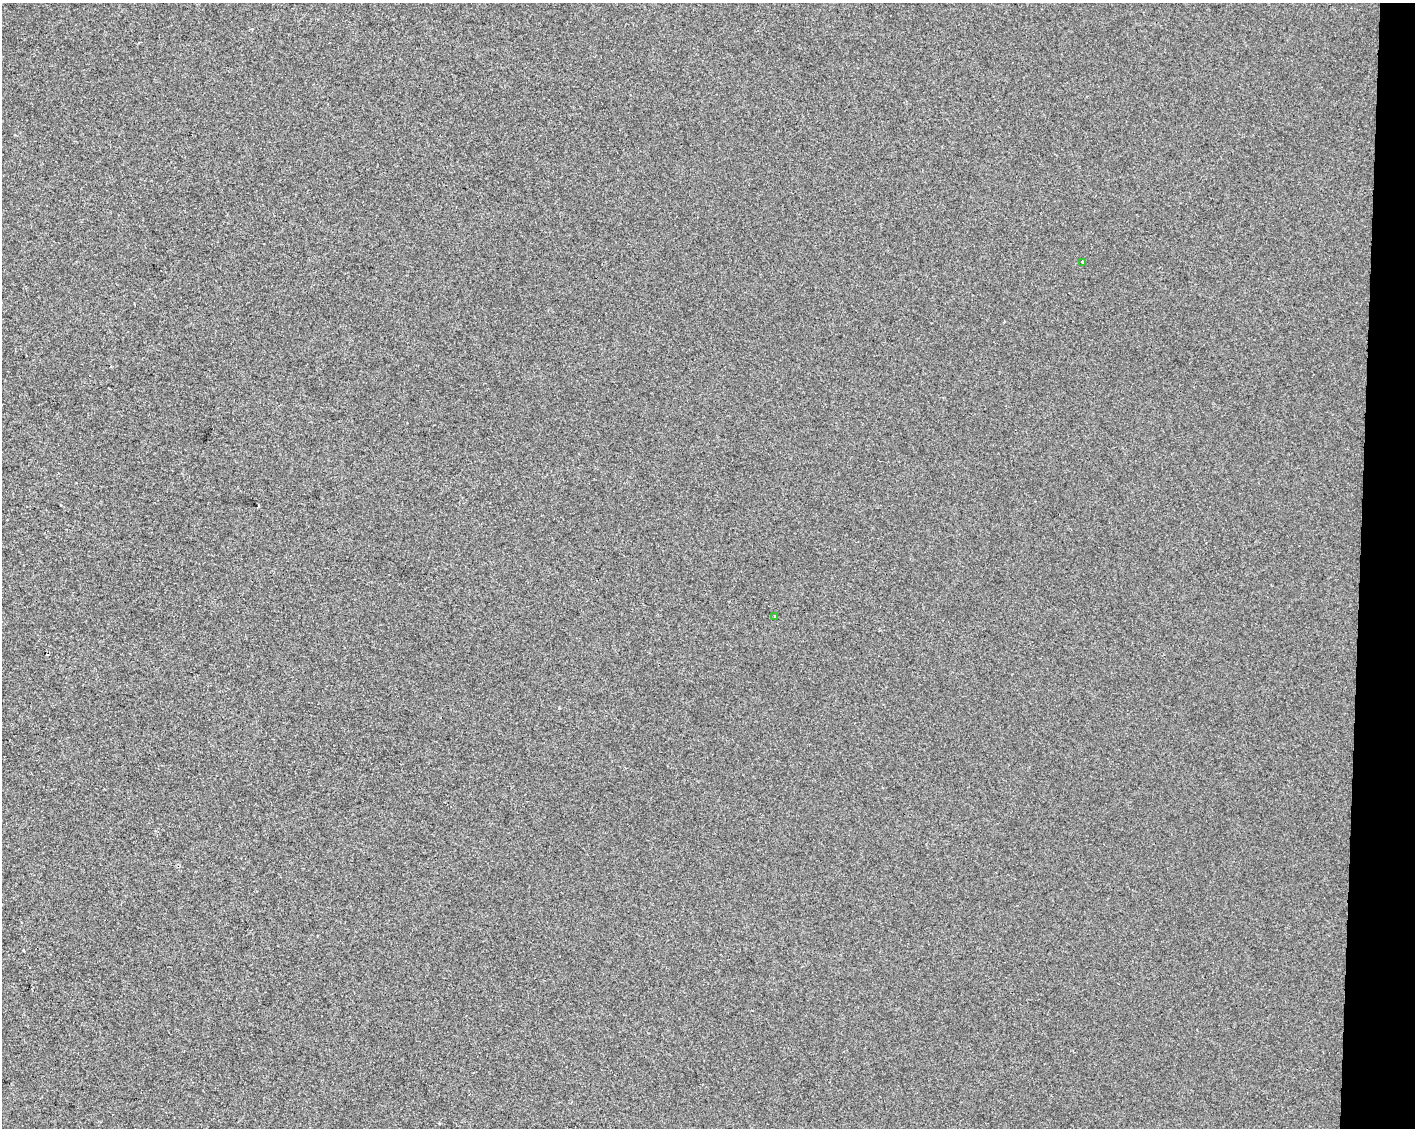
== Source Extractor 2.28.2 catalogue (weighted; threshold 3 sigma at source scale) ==
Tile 6 of 3 x 4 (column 3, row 2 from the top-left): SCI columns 3111-4523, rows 2255-3380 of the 4750 x 4514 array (HDU 1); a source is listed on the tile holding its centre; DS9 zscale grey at full resolution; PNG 1417 x 1130 px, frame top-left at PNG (2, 3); each listed source drawn as its Kron ellipse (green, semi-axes under 4 px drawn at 4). Shown black and unused: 4% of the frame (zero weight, under 2 of 3 exposures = <1% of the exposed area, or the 3 px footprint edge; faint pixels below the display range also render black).
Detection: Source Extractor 2.28.2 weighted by HDU 2 'WHT'; one run over the whole footprint, this tile lists its part. Background 8.29e-04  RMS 0.0059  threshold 0.0267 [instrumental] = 3 sigma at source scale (4.5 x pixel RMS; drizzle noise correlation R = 1.50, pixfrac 1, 0.0396/0.0396 arcsec/px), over >= 5 px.
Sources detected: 4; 2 cosmic-ray / hot-pixel residue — neither listed nor drawn; the other 2 listed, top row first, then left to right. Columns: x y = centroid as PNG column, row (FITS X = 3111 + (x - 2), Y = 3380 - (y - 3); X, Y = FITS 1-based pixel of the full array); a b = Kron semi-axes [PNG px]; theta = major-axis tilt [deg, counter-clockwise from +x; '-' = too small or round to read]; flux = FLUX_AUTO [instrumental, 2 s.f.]
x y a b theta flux
1082 262 4 3 - 1.3
774 616 3 3 - 1